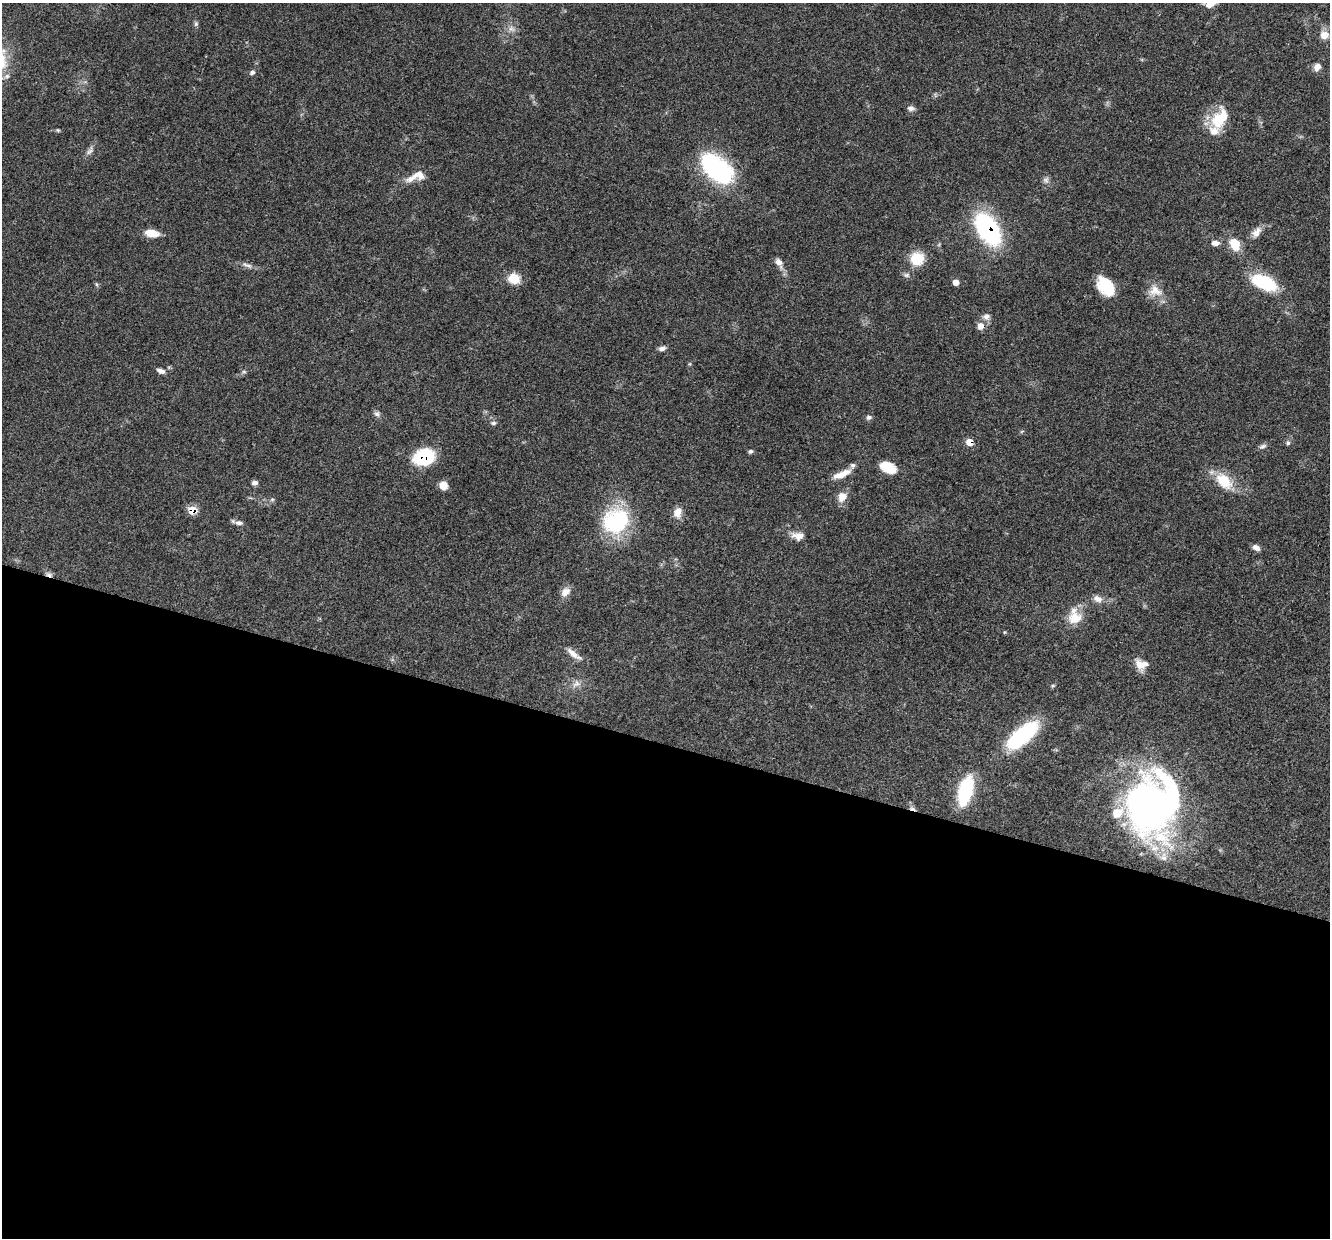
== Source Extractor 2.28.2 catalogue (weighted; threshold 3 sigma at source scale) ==
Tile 14 of 4 x 4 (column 2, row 4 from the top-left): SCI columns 1336-2663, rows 259-1494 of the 5321 x 5335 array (HDU 1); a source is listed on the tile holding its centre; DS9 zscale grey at full resolution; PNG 1332 x 1240 px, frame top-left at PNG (2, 3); no overlay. Shown black and unused: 40% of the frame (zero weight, under 3 of 4 exposures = <1% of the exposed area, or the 3 px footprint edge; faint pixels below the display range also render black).
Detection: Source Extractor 2.28.2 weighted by HDU 2 'WHT'; one run over the whole footprint, this tile lists its part. Background 0.0537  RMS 0.0049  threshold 0.0218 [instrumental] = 3 sigma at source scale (4.5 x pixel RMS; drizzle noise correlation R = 1.50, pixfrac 1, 0.05/0.05 arcsec/px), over >= 5 px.
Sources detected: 71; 1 inside a brighter object's white glare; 1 cosmic-ray / hot-pixel residue — not listed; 5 inside a brighter listed object's ellipse — not listed separately; the other 64 listed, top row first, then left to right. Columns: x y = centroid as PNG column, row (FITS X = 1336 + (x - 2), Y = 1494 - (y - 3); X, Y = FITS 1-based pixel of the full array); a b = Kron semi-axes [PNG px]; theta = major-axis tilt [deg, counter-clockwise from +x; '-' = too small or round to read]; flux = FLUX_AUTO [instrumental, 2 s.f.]
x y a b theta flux
1210 4 13 9 13 4.2
196 24 7 5 69 0.95
511 29 10 7 -39 2.2
1324 35 9 9 - 4.4
1317 67 10 8 57 2.7
252 72 8 6 26 1.2
911 108 10 7 -4 1.6
1220 119 30 18 60 15
58 130 5 4 - 0.54
90 151 15 6 56 2.1
716 169 41 24 -42 52
416 176 28 11 20 6.9
1046 180 9 7 9 1.6
988 229 24 13 -58 91
1256 232 16 10 51 3.7
152 233 16 8 -9 6.5
1215 243 9 6 -5 2.5
1235 244 12 9 -62 10
917 259 14 13 - 12
779 262 13 8 -58 3.1
247 265 17 5 -21 2.2
907 275 8 6 16 1.3
514 279 12 10 -15 8.6
956 282 7 6 - 2.3
1264 282 24 12 -24 32
96 284 6 4 -71 0.66
1106 286 21 12 -54 19
1155 291 20 16 -15 6.7
986 317 11 8 5 2.4
980 326 10 9 - 3.1
662 348 9 5 15 1.6
161 371 10 6 -21 2.1
244 372 6 4 -1 0.71
377 414 9 7 -44 1.6
869 417 8 6 11 1.3
493 423 8 5 9 1
970 442 6 6 - 6
1288 443 5 5 - 0.86
1263 446 11 5 25 1.4
750 451 6 5 - 0.95
424 457 18 13 16 30
888 467 15 9 -25 13
842 474 24 8 23 6.1
1224 481 22 14 -45 13
255 483 8 6 10 1.6
443 486 8 7 - 5.1
842 497 12 10 59 4.8
272 499 6 4 1 0.72
192 510 7 7 - 8.7
677 512 14 10 76 4.4
616 521 26 23 33 48
239 523 10 6 -4 2
798 536 15 9 -5 4.2
1256 548 10 6 -31 2
565 592 14 10 44 3.5
1097 599 13 9 -18 3.2
1075 618 20 16 14 8.6
573 654 25 6 -37 4
1140 664 18 9 -62 4.6
576 684 12 8 45 3
1023 735 34 17 41 44
965 791 32 14 75 29
1152 807 62 53 -83 210
912 808 11 5 -25 1.5
Overlapping masked pixels (flux is a lower limit): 6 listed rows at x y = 988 229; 980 326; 970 442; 424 457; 192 510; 912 808
Isophote crosses this tile's border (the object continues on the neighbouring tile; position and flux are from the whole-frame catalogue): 1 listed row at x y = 1210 4